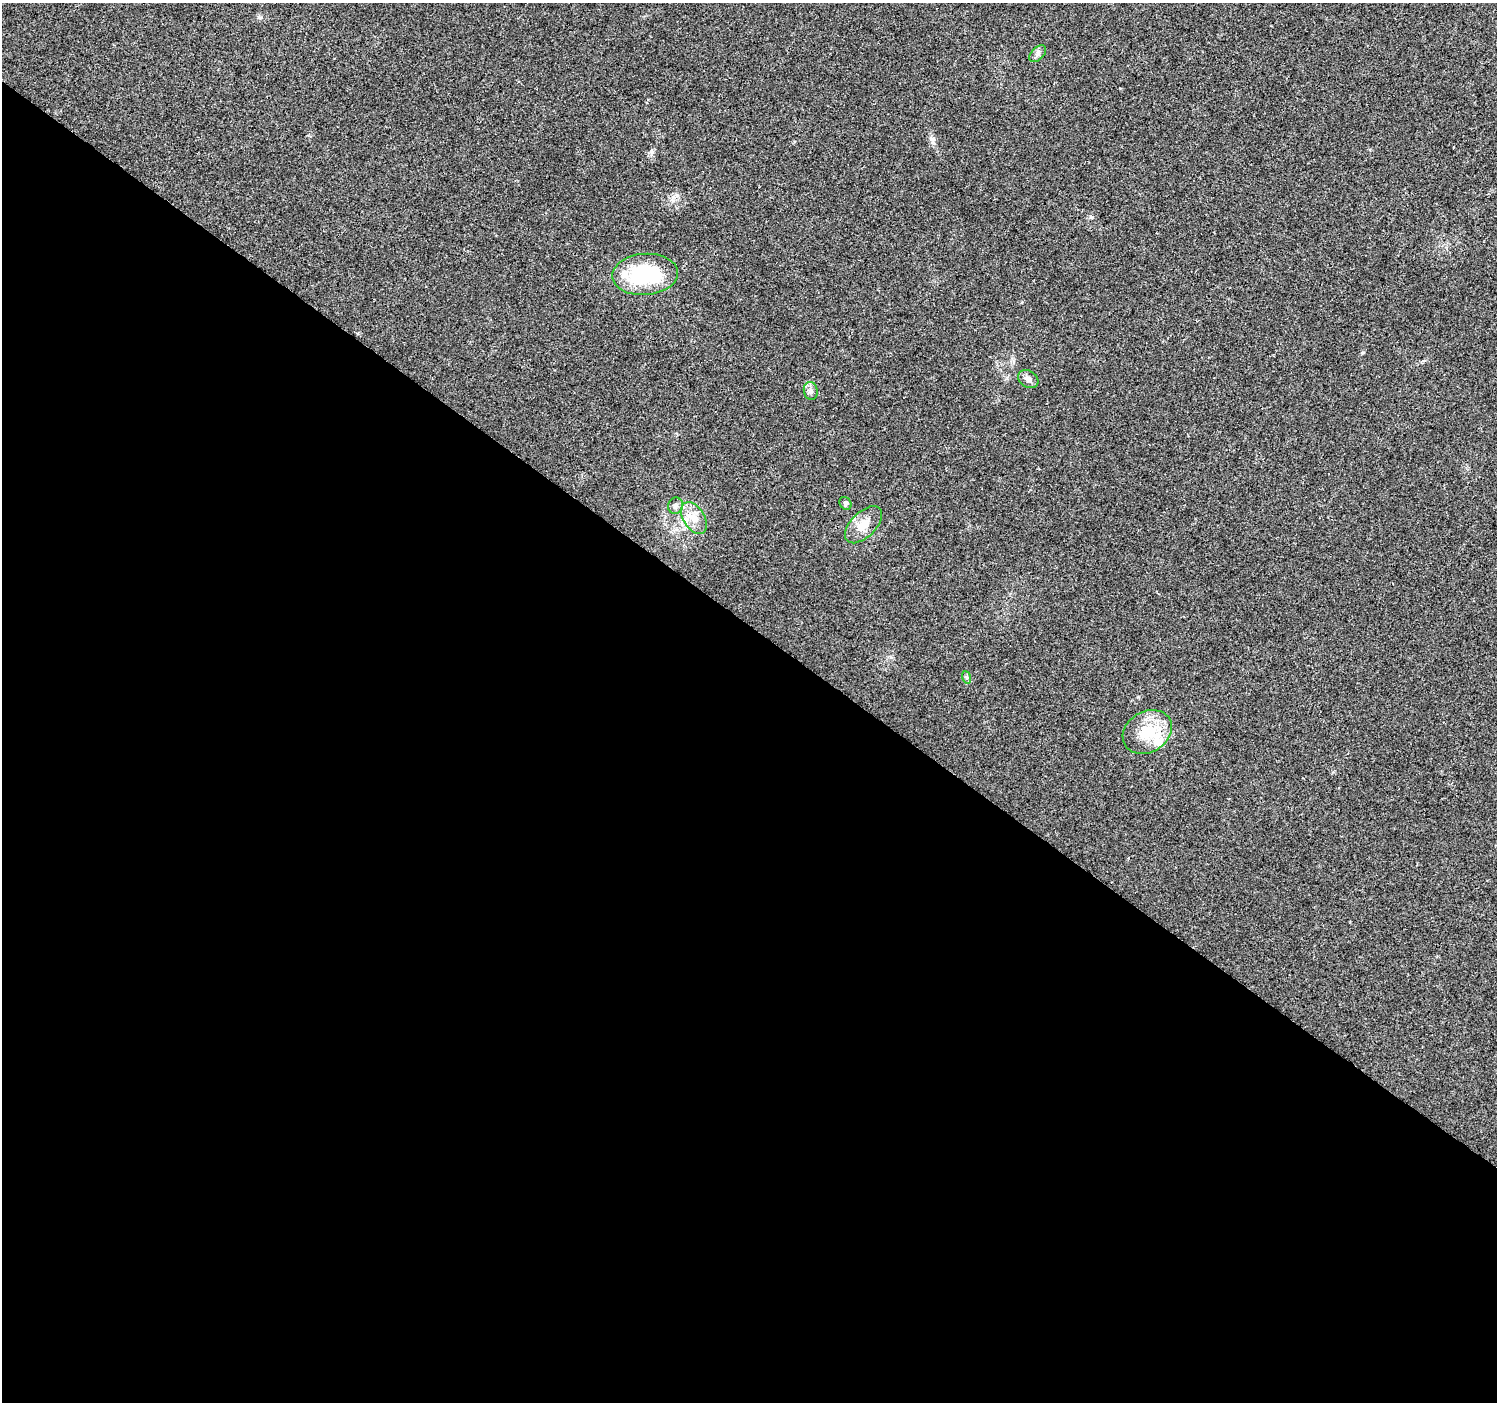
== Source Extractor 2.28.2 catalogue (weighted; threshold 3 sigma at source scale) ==
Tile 14 of 4 x 4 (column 2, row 4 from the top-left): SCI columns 1504-2998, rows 243-1642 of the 5988 x 6020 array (HDU 1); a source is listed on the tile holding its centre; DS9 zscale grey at full resolution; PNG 1499 x 1404 px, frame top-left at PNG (2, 3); each listed source drawn as its Kron ellipse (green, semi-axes under 4 px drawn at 4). Shown black and unused: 56% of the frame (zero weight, under 2 of 3 exposures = <1% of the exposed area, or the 3 px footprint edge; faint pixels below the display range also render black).
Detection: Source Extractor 2.28.2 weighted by HDU 2 'WHT'; one run over the whole footprint, this tile lists its part. Background 0.0475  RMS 0.0062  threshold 0.0279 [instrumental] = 3 sigma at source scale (4.5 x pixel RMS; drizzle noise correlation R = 1.50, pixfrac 1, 0.0396/0.0396 arcsec/px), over >= 5 px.
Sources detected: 13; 3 inside a brighter listed object's ellipse — not listed separately; the other 10 listed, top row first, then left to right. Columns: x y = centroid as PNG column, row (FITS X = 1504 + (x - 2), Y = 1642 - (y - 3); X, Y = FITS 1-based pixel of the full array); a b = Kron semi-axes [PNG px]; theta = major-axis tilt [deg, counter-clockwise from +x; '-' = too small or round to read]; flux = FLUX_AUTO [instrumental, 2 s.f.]
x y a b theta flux
1038 54 10 6 45 2
645 274 33 20 4 49
1028 379 11 8 -32 2.9
811 391 9 7 -77 2.2
846 503 7 5 -55 1.2
675 506 8 7 - 2.2
694 518 17 10 -58 7.4
864 525 23 12 45 8.6
966 677 6 4 -71 0.96
1147 732 26 20 31 22
Unlisted compact peaks at least as high as the median listed source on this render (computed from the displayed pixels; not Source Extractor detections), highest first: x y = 933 139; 1363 352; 652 152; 1138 697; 677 195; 259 17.